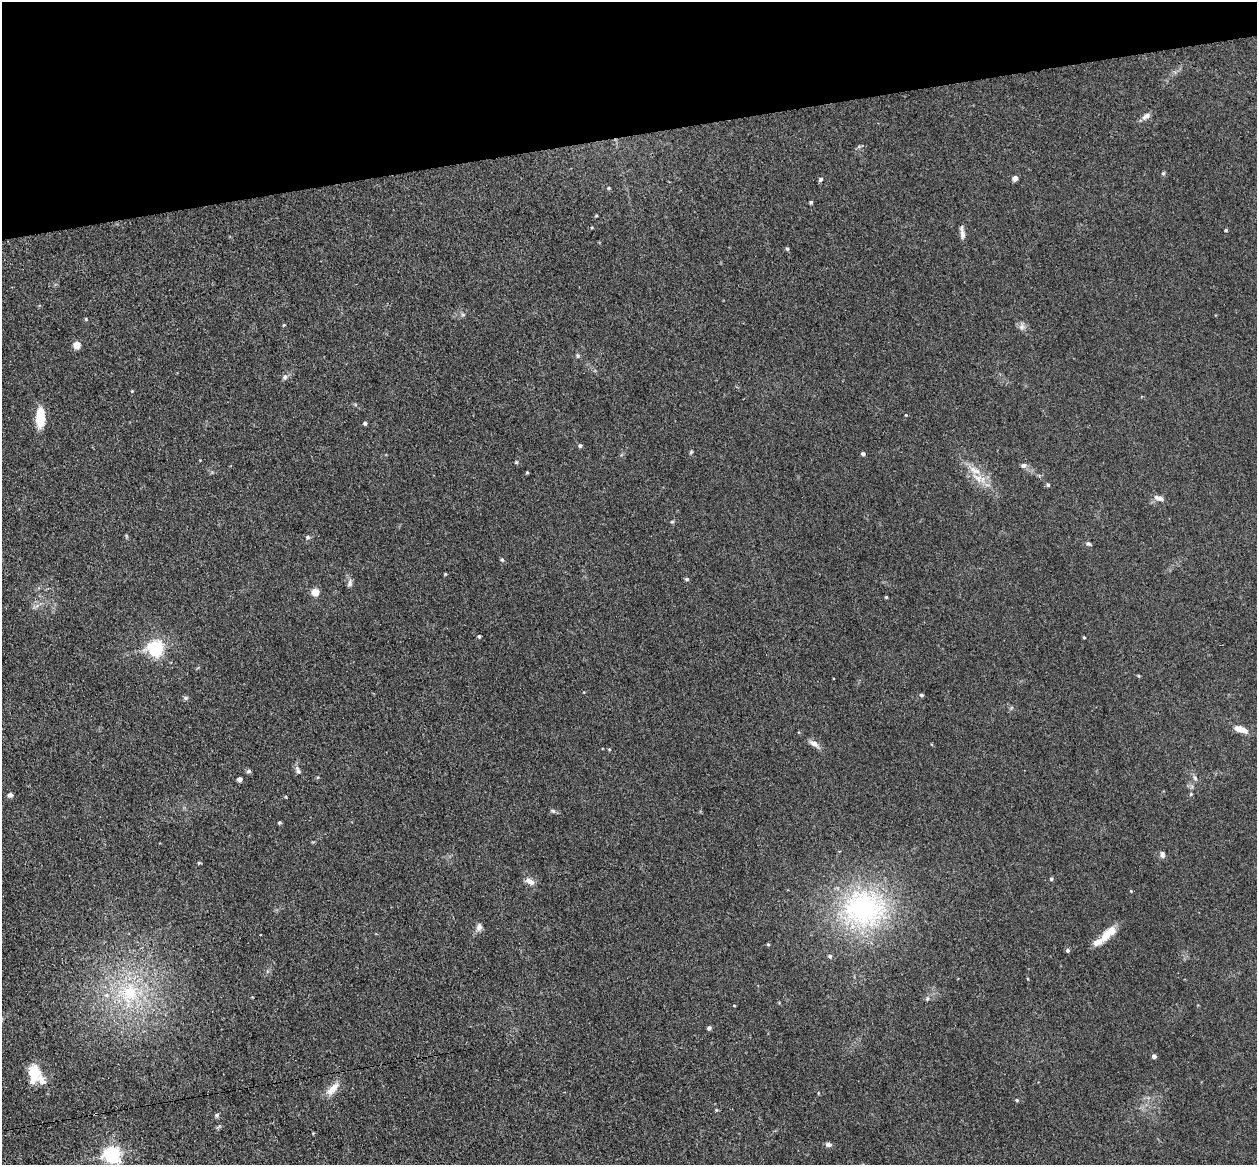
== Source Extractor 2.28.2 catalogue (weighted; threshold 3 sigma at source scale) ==
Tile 3 of 4 x 4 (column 3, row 1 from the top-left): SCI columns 2569-3823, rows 3643-4805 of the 5135 x 5078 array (HDU 1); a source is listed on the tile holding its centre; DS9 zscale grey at full resolution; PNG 1259 x 1167 px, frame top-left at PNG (2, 2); no overlay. Shown black and unused: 12% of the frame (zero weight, under 3 of 4 exposures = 6% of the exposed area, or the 3 px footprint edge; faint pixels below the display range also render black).
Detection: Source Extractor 2.28.2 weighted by HDU 2 'WHT'; one run over the whole footprint, this tile lists its part. Background 0.0396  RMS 0.0045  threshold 0.0201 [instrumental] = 3 sigma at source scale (4.5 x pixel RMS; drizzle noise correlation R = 1.50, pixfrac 1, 0.05/0.05 arcsec/px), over >= 5 px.
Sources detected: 82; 5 inside a brighter listed object's ellipse — not listed separately; the other 77 listed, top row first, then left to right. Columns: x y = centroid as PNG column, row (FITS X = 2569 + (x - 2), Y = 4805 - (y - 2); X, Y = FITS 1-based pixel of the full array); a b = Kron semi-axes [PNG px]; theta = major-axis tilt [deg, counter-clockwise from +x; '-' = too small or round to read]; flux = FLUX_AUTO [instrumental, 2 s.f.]
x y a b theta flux
1146 116 12 7 35 2.1
1163 173 5 4 - 0.58
820 179 6 5 - 0.87
1015 179 6 5 - 1.5
609 188 5 4 - 0.48
811 202 4 4 - 0.62
1226 230 4 3 - 0.51
962 234 15 6 -82 2.1
787 249 5 4 - 0.68
463 314 6 4 -29 0.72
86 319 5 4 - 0.5
284 325 5 3 - 0.4
1022 326 9 8 - 1.8
77 345 5 5 - 6.1
577 356 7 4 -81 0.63
285 377 7 6 - 1.3
132 391 4 4 - 0.34
906 415 3 3 - 0.31
40 418 20 9 90 12
365 423 4 3 - 1
580 446 5 5 - 0.79
691 452 6 3 46 0.49
863 454 4 4 - 1.1
516 462 5 4 - 0.49
1023 465 7 6 - 1.4
527 472 4 3 - 0.52
978 478 20 9 -36 6.1
1048 485 5 5 - 0.73
1159 498 14 6 -17 2.4
672 522 5 4 - 0.54
308 537 6 5 - 0.97
1089 544 6 5 - 0.83
502 560 5 4 - 0.7
445 574 4 3 - 0.43
687 579 5 4 - 0.78
350 583 11 6 73 1.4
315 592 6 6 - 5.7
886 597 3 3 - 0.43
479 636 4 4 - 0.68
1084 637 3 3 - 0.47
155 648 6 6 - 140
921 695 5 4 - 0.79
185 698 7 5 -1 0.84
1238 728 10 7 -19 3.1
814 744 13 7 -34 2.7
298 770 13 6 -64 1.6
249 771 6 5 - 0.82
1195 778 6 5 - 0.98
240 779 4 4 - 2
1191 794 4 4 - 0.46
10 795 7 6 - 1.2
286 797 4 3 - 0.38
553 811 6 5 - 0.77
279 822 4 4 - 0.56
1162 854 9 6 -85 1.3
199 863 5 4 - 0.5
1051 879 5 4 - 0.73
530 881 12 7 -30 2.6
864 909 66 53 3 81
479 927 11 7 75 2
1109 933 26 10 44 7
260 935 3 2 - 0.47
768 944 4 4 - 0.53
1067 950 4 4 - 1
830 956 5 5 - 0.85
129 993 24 22 68 26
107 995 7 6 - 1.5
927 999 6 5 - 0.76
734 1005 4 2 - 0.31
709 1028 4 4 - 1.2
1154 1056 4 4 - 1.4
34 1073 19 12 -86 10
333 1089 22 9 45 4.7
1017 1100 5 4 - 0.58
217 1115 6 5 - 0.81
828 1144 8 5 -18 1.3
112 1154 6 6 - 160